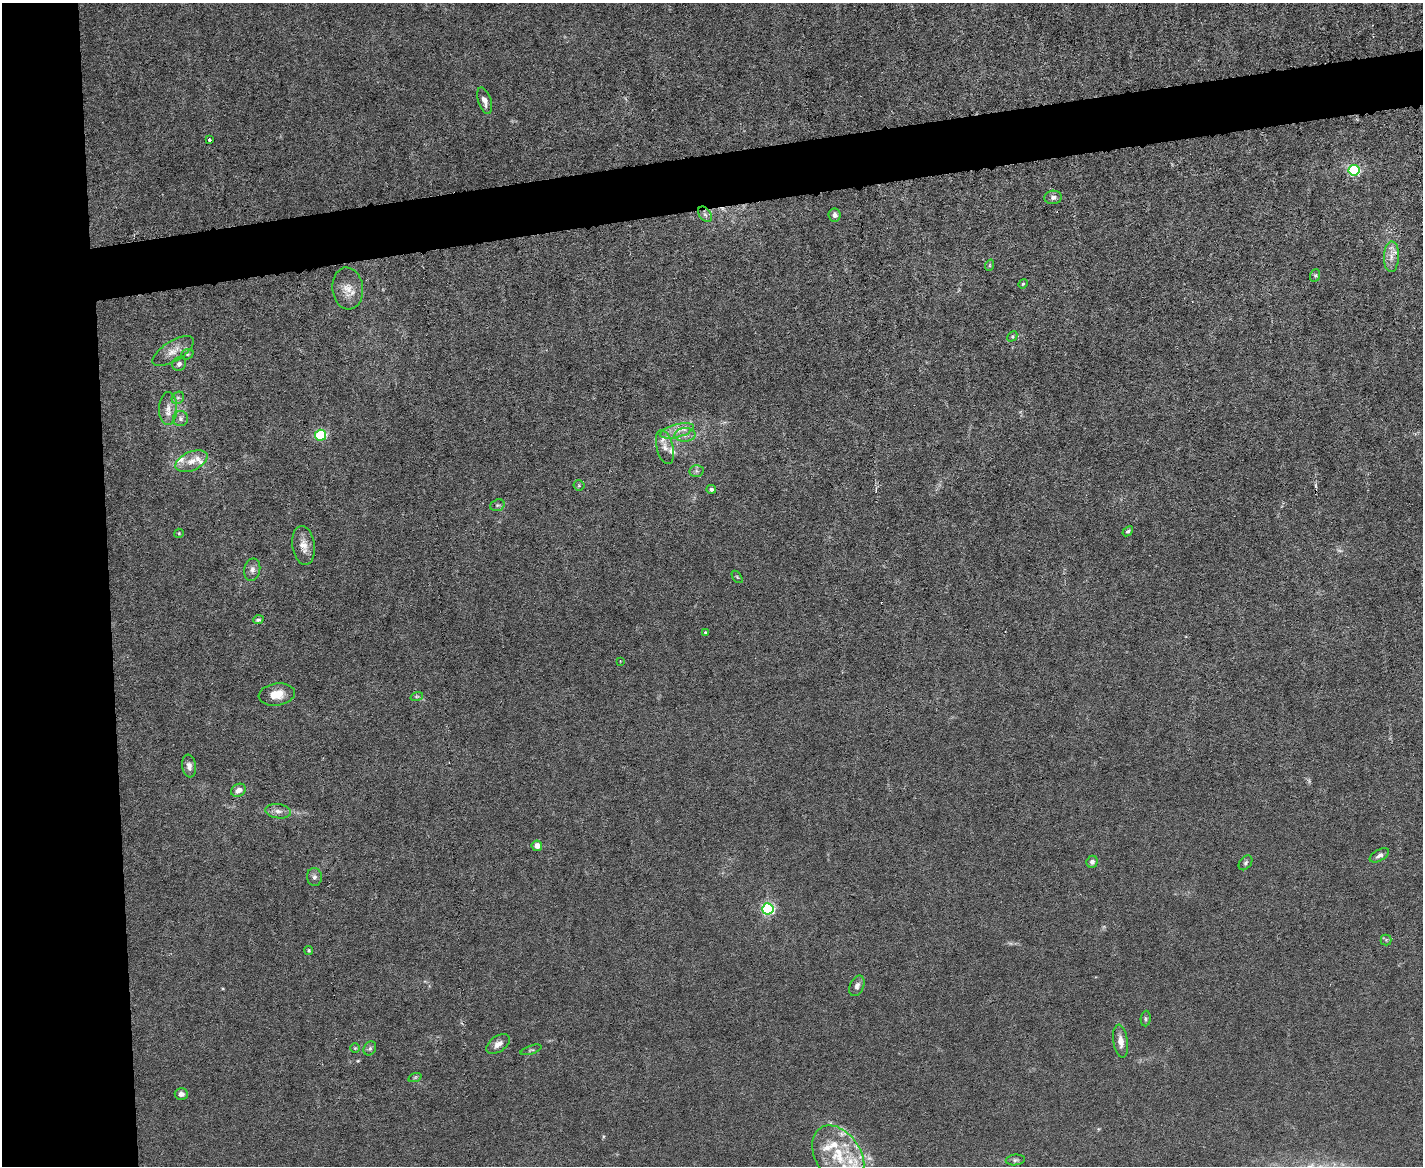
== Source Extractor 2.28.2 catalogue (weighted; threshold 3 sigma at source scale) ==
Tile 7 of 3 x 4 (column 1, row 3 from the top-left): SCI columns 239-1659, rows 1165-2328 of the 4630 x 4656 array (HDU 1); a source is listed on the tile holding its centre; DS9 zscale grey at full resolution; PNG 1425 x 1168 px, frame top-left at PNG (2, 3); each listed source drawn as its Kron ellipse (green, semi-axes under 4 px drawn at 4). Shown black and unused: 12% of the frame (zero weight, under 3 of 6 exposures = <1% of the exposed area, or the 3 px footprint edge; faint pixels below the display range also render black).
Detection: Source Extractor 2.28.2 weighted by HDU 2 'WHT'; one run over the whole footprint, this tile lists its part. Background 0.0197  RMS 0.0027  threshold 0.0112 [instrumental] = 3 sigma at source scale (4.09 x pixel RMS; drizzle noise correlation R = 1.36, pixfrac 0.8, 0.05/0.05 arcsec/px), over >= 5 px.
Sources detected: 71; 1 too faint to see at this stretch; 1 cosmic-ray / hot-pixel residue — neither listed nor drawn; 10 inside a brighter listed object's ellipse — not listed separately; the other 59 listed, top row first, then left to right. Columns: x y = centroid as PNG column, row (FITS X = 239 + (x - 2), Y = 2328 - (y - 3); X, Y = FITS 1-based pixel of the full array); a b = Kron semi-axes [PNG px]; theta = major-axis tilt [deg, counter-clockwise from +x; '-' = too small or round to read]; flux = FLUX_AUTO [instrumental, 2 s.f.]
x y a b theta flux
485 101 14 6 -73 1.7
209 139 3 3 - 0.94
1354 170 5 5 - 38
1053 197 9 6 6 0.9
705 214 9 5 -53 0.85
835 215 6 6 - 0.98
1391 257 15 7 87 2
990 265 6 3 71 0.3
1315 275 6 5 - 0.38
1023 284 5 4 - 0.33
348 288 21 15 -84 3.8
1012 336 6 4 46 0.34
173 351 23 10 32 3
187 354 6 5 - 0.46
179 364 7 6 - 0.76
178 398 7 5 41 0.66
168 408 16 9 88 2.3
180 419 7 7 - 0.89
677 431 17 6 15 2.4
321 435 5 5 - 19
685 435 10 7 1 1.6
665 447 17 8 -76 1.8
191 461 17 9 23 2.9
697 471 7 6 - 0.63
579 485 5 5 - 0.36
711 489 4 4 - 0.92
497 505 7 5 19 0.52
1128 531 6 4 41 0.55
179 533 5 4 - 0.26
304 545 20 11 -82 2.7
252 570 11 8 78 1.3
737 577 7 3 -53 0.3
258 620 5 4 - 0.55
705 632 3 3 - 0.25
620 661 3 3 - 0.16
277 694 18 11 8 3.7
417 696 6 4 18 0.42
189 766 11 7 -82 1.4
238 790 8 6 31 1.6
278 811 13 7 -8 1.4
537 846 5 5 - 1.7
1379 855 10 5 29 1.1
1092 862 6 5 - 0.82
1246 863 8 5 52 0.64
314 877 9 7 -78 0.93
768 909 5 5 - 43
1386 940 5 5 - 0.4
309 950 4 4 - 0.33
857 986 11 7 67 1.2
1146 1018 8 5 85 0.48
1121 1041 17 7 -82 2
498 1044 13 8 35 1.7
355 1048 5 5 - 0.35
370 1048 7 6 - 0.59
531 1050 11 4 18 0.5
415 1077 7 4 19 0.4
181 1094 6 6 - 1.2
838 1155 33 22 -57 12
1015 1160 9 5 6 0.62